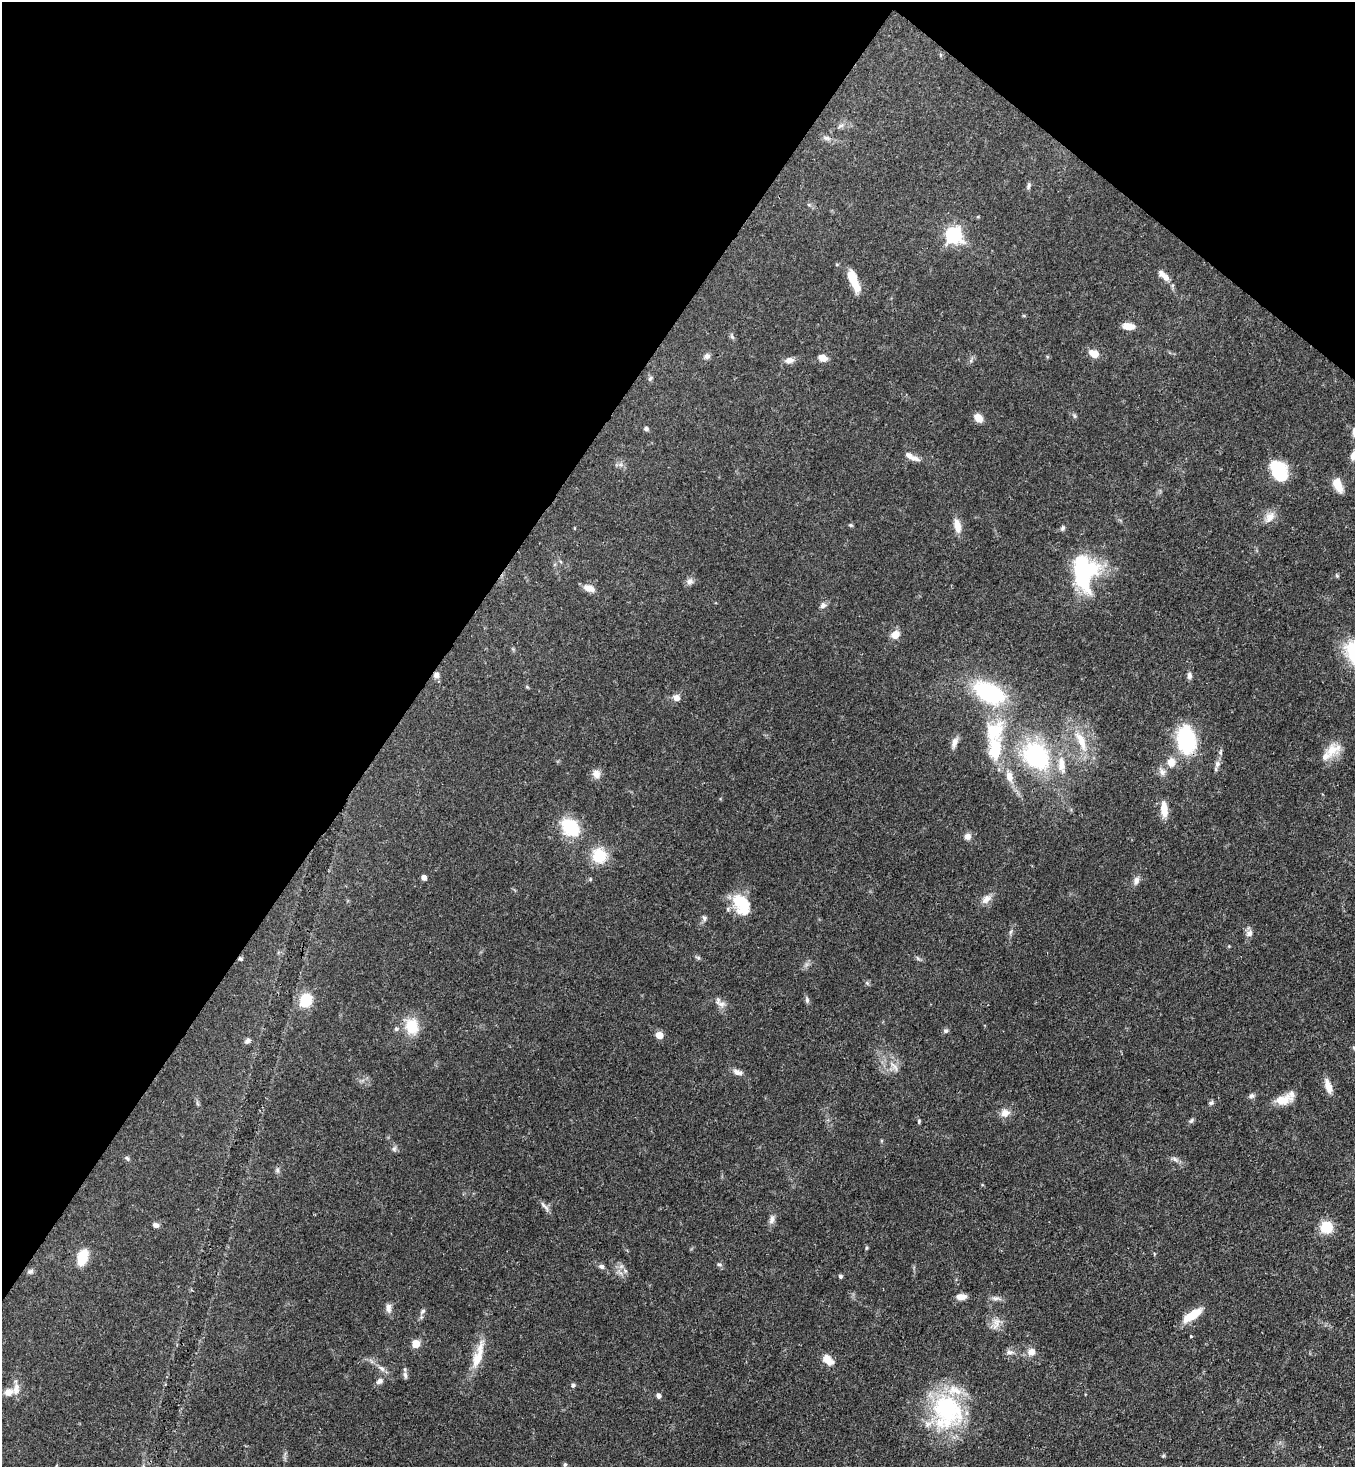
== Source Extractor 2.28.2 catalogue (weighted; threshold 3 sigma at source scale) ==
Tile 2 of 4 x 4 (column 2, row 1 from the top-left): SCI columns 1717-3069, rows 4456-5920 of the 6000 x 5978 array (HDU 1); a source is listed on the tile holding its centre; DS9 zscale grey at full resolution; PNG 1357 x 1469 px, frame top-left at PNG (2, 2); no overlay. Shown black and unused: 34% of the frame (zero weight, under 3 of 4 exposures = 7% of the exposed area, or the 3 px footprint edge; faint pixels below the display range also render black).
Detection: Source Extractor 2.28.2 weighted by HDU 2 'WHT'; one run over the whole footprint, this tile lists its part. Background 0.0701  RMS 0.0036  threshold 0.016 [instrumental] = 3 sigma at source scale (4.5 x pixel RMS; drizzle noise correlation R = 1.50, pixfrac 1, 0.05/0.05 arcsec/px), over >= 5 px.
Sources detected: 119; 1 inside a brighter object's white glare — not listed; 8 inside a brighter listed object's ellipse — not listed separately; the other 110 listed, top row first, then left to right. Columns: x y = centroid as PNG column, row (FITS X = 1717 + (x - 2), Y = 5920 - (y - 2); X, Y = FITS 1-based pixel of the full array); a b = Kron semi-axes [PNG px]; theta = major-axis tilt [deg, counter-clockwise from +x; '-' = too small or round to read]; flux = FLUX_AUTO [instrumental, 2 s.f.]
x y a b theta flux
840 126 9 4 27 0.94
827 138 10 6 -10 1.2
1029 186 8 5 75 0.82
953 235 7 7 - 91
1166 278 10 7 -66 1.9
854 281 25 8 -66 7.9
1128 326 13 7 -6 4
732 336 8 5 -70 0.69
1094 353 11 8 -22 4
707 356 8 7 - 1.2
822 358 7 6 - 3.9
790 360 12 8 10 2
650 378 7 5 45 0.65
1074 416 7 4 -88 0.55
978 418 8 7 - 4.1
646 429 6 5 - 0.73
1354 431 13 6 89 1.4
1354 455 15 8 56 3
915 458 14 7 -15 2.1
1279 471 21 14 -62 15
1338 485 16 8 -65 5
1270 517 17 11 51 3.3
851 525 6 4 -20 0.48
957 526 18 8 -80 3.7
1063 528 7 5 63 0.76
1083 573 38 24 -90 39
1337 576 5 5 - 0.49
690 581 9 9 - 1.4
589 588 14 7 -17 3.1
823 605 8 7 - 1.3
895 635 10 8 40 3.4
436 675 7 7 - 1.6
1189 676 9 6 88 1.2
989 693 40 21 -28 34
676 698 8 7 - 2
995 731 34 25 45 18
1186 739 24 15 -82 32
1081 741 36 11 -65 9.3
954 743 15 7 71 2.1
1331 750 19 17 32 6
1036 756 30 24 -49 43
1171 762 12 11 - 3.8
1217 764 10 7 79 1.6
1162 772 11 7 -65 1.8
596 774 11 10 - 2.4
1009 776 13 8 -77 3.4
1164 809 21 8 -85 4.5
570 827 19 14 -47 18
967 836 10 8 40 1.7
599 855 18 18 - 9.7
424 877 4 4 - 1.9
590 879 6 3 -73 0.38
1136 881 11 7 73 1.7
986 899 15 9 41 2.5
740 901 22 17 -23 11
704 918 7 5 -78 0.83
1249 933 9 8 - 1.7
698 958 6 4 72 0.5
240 959 6 4 -46 0.51
867 983 6 4 -46 0.59
306 1000 9 8 - 17
807 1000 9 5 -81 0.83
721 1004 11 8 -11 1.9
412 1026 18 14 -81 9.1
396 1029 6 5 - 0.61
946 1031 6 5 - 0.74
659 1035 7 7 - 2.9
247 1041 8 6 58 1.1
894 1066 17 5 -53 2.1
737 1072 13 7 -23 1.9
1328 1086 18 8 -72 3.5
1251 1096 7 7 - 0.99
1283 1100 22 11 12 5.3
1211 1103 7 5 1 0.74
1005 1113 12 11 - 2.7
1191 1121 8 5 49 0.72
394 1149 8 6 74 0.94
127 1158 7 4 -45 0.59
1175 1159 9 6 -37 1.1
277 1170 6 6 - 0.77
545 1206 16 4 -44 1.3
772 1219 12 7 79 1.7
156 1225 8 6 -16 1.2
1326 1227 14 13 - 7.5
866 1248 6 4 89 0.43
82 1257 16 9 72 8.7
719 1264 8 4 -20 0.69
601 1267 8 6 -32 1.1
30 1271 9 7 15 0.97
840 1276 5 5 - 0.67
961 1297 10 6 2 2.9
996 1298 14 5 -9 1.4
388 1308 13 7 -86 1.7
422 1311 9 5 45 0.81
1192 1315 22 8 34 8.1
997 1322 14 10 89 2.9
1191 1336 3 3 - 0.5
416 1344 5 5 - 9.8
1010 1352 11 6 1 1.4
1031 1352 11 10 - 2.5
478 1355 41 10 73 8.2
828 1360 14 9 -41 4.2
382 1368 11 6 -38 1.5
405 1375 10 5 -74 0.98
380 1381 9 7 26 1.4
573 1385 5 5 - 0.82
16 1388 17 9 85 2.7
658 1396 6 5 - 1.2
947 1411 47 39 -80 42
565 1465 6 4 69 0.5
Overlapping masked pixels (flux is a lower limit): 3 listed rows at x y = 436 675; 1186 739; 240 959
Isophote crosses this tile's border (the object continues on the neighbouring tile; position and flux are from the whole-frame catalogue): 2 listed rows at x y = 1354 431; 1354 455
Unlisted compact peaks at least as high as the median listed source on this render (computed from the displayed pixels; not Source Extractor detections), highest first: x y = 919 1121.